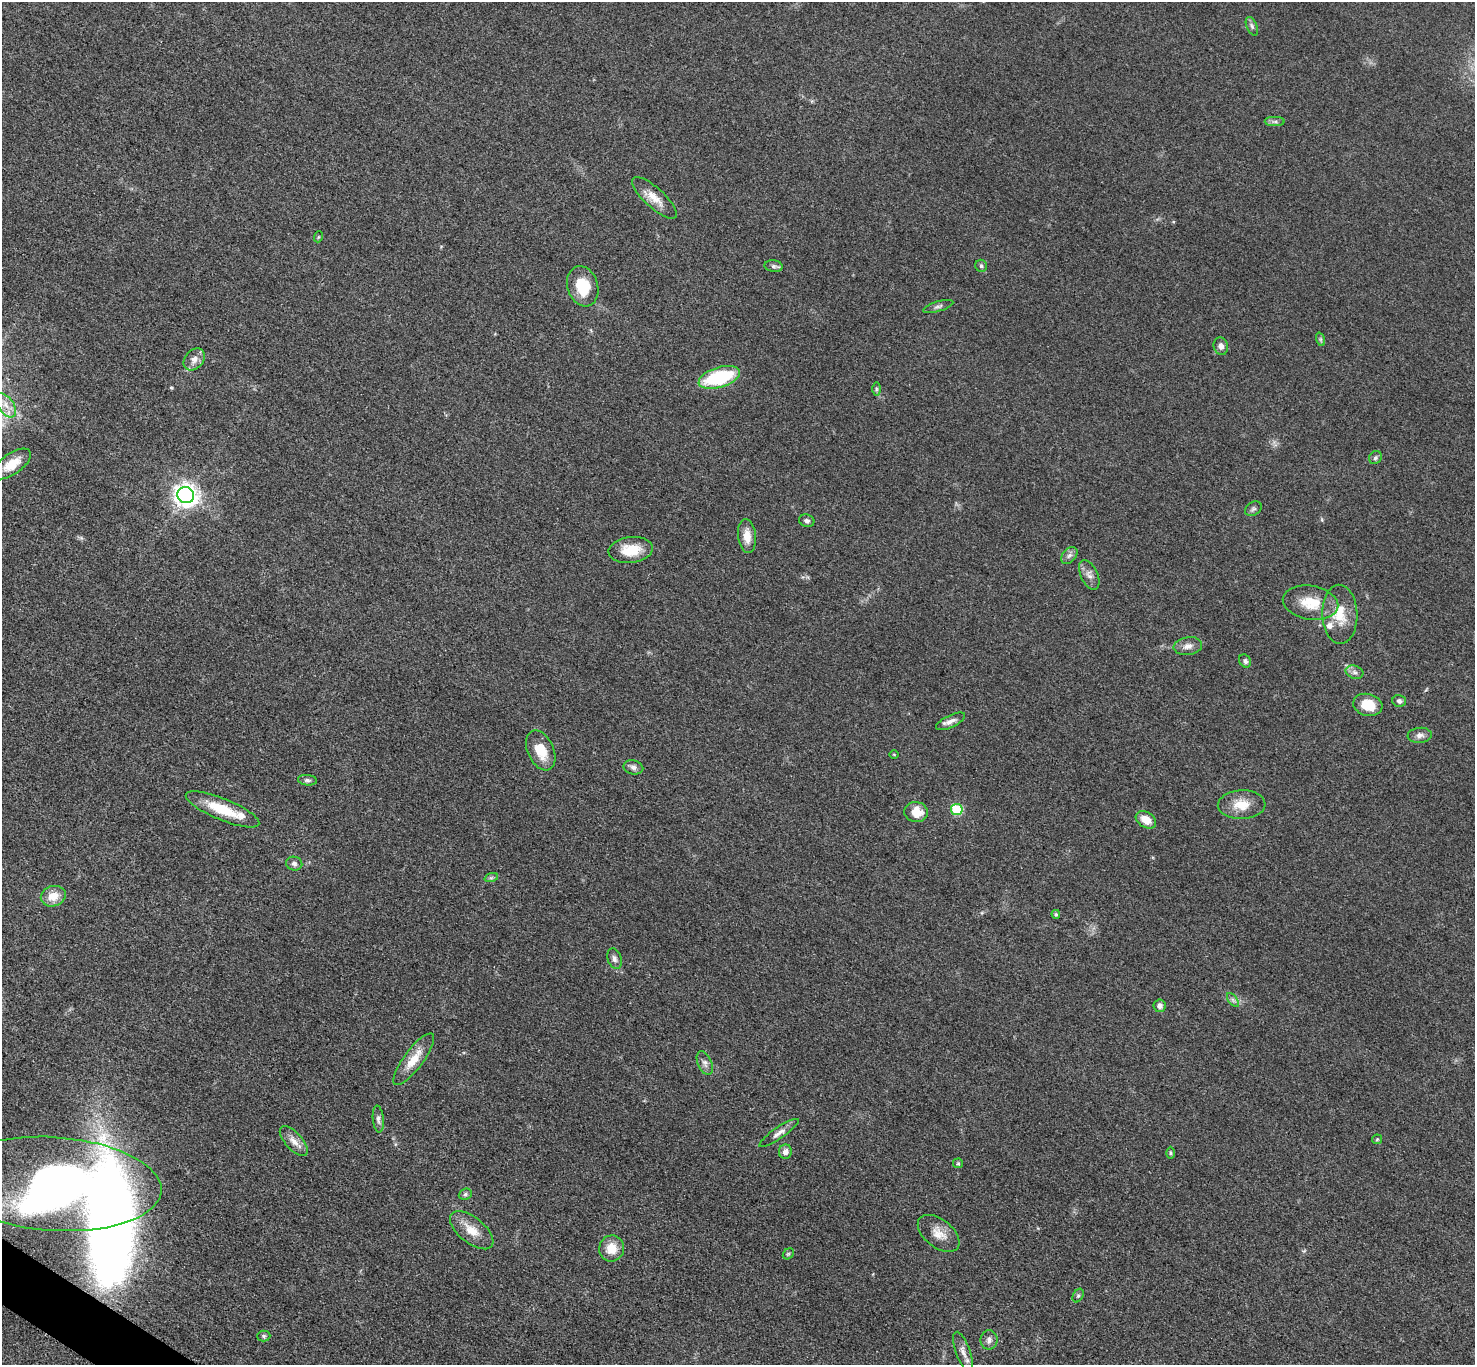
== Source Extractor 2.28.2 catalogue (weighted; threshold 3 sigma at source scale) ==
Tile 7 of 4 x 4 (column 3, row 2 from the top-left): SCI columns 2957-4429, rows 2888-4250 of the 5909 x 5914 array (HDU 1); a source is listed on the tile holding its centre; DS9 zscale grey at full resolution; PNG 1477 x 1367 px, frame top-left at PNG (2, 2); each listed source drawn as its Kron ellipse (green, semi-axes under 4 px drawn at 4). Shown black and unused: <1% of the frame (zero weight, under 3 of 5 exposures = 1% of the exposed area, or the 3 px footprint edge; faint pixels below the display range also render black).
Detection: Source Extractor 2.28.2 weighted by HDU 2 'WHT'; one run over the whole footprint, this tile lists its part. Background 0.0536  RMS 0.0058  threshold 0.0259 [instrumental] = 3 sigma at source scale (4.5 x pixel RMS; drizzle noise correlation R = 1.50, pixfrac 1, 0.05/0.05 arcsec/px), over >= 5 px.
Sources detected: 72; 3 inside a brighter object's white glare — neither listed nor drawn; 2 inside a brighter listed object's ellipse — not listed separately; the other 67 listed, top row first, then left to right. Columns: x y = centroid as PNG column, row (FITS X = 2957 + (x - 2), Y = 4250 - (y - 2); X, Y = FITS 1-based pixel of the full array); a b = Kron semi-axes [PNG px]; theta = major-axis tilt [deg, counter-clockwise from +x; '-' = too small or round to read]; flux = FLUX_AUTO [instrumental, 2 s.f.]
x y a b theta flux
1252 26 10 5 -66 1.5
1275 122 10 4 0 1.6
654 198 29 10 -42 8.1
318 237 5 3 - 0.56
773 266 9 5 -6 1.5
981 266 6 6 - 1.2
583 286 20 15 -72 16
938 306 16 5 17 1.9
1320 339 7 4 -71 0.98
1221 346 9 7 -74 2.6
194 359 12 9 49 4.2
719 377 21 10 17 42
876 389 6 4 -89 1
6 405 14 7 -54 5.5
1375 458 7 6 - 1.3
12 464 22 10 35 11
186 495 8 8 - 450
1253 509 9 6 32 1.6
807 521 8 6 -17 1.7
747 536 17 9 -83 6.7
631 550 22 13 6 13
1069 555 10 6 48 2.2
1089 575 16 8 -65 3.6
1310 603 28 17 -9 16
1340 614 29 17 -88 15
1188 646 14 9 9 3.8
1245 661 7 5 -53 1.5
1354 672 9 6 -16 2.2
1399 701 7 6 - 1.9
1368 705 15 11 -14 13
951 721 16 6 26 3.2
1420 735 12 7 5 2.8
541 750 21 13 -65 12
894 754 5 3 - 0.5
633 767 10 7 -12 2.2
307 780 9 5 -6 1.5
1242 805 24 14 2 11
222 809 39 10 -22 18
957 809 5 5 - 34
916 812 12 10 -5 9
1146 820 11 7 -32 7.6
294 864 8 6 -16 1.9
491 878 7 4 18 1
53 896 13 10 19 8.7
1056 914 4 4 - 0.95
614 959 10 7 -72 2.3
1233 1000 8 4 -53 1.4
1160 1006 6 6 - 2.7
414 1059 31 9 53 11
705 1063 13 7 -67 2.7
378 1119 13 5 -85 2.1
779 1133 23 5 34 3.4
1377 1139 5 5 - 0.69
294 1141 18 8 -48 5
785 1152 7 6 - 3
1170 1153 6 4 -89 0.85
958 1163 5 5 - 0.69
53 1184 108 47 -4 560
465 1194 7 5 24 1.3
472 1230 26 12 -39 9.6
939 1233 24 14 -38 8.2
612 1248 13 12 - 9
788 1254 6 4 43 0.92
1078 1296 7 5 63 1.1
264 1336 6 5 - 1
989 1340 10 8 89 2.7
963 1352 21 7 -70 4.3
Overlapping masked pixels (flux is a lower limit): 1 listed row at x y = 53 1184